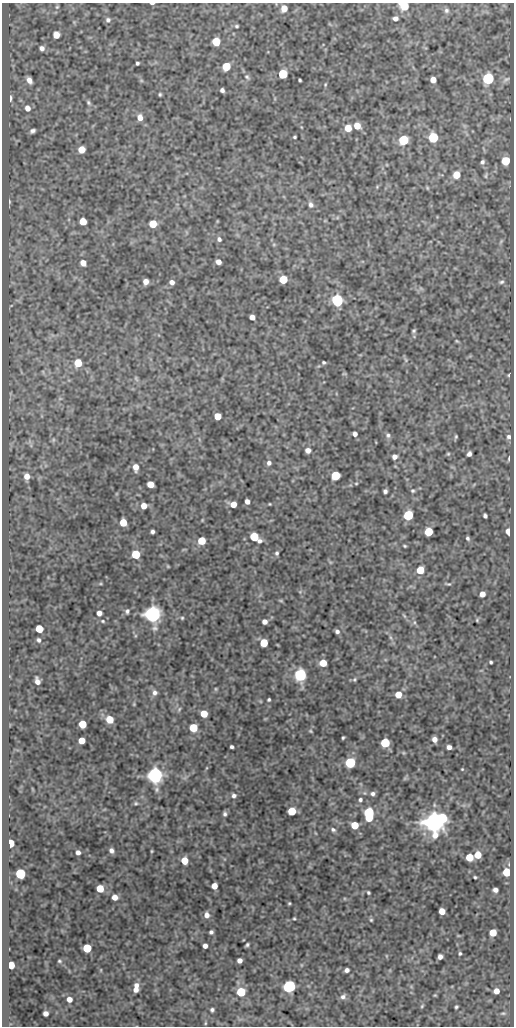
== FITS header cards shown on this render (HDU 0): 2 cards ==
NAXIS1  =                  512
NAXIS2  =                 1024

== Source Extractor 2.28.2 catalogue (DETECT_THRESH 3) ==
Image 512 x 1024 px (HDU 0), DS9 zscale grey, 1 PNG px = 1 image px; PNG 516 x 1028 px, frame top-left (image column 1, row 1024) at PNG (2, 3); no overlay
Background 50.7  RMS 0.54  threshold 1.62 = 3 sigma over >= 5 px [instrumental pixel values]
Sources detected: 201; all 201 listed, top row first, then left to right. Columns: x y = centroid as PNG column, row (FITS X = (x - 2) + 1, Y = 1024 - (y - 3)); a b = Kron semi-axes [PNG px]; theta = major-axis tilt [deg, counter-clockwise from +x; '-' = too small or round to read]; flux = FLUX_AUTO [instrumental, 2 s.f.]
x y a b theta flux
152 3 4 2 - 81
404 6 7 5 -39 1500
57 7 6 5 - 53
284 8 5 5 - 480
446 10 8 7 - 140
395 18 6 5 - 150
108 20 6 6 - 91
237 26 5 4 - 56
56 35 5 5 - 430
216 42 5 5 - 1400
42 48 7 6 - 150
137 63 3 3 - 60
226 66 5 5 - 1400
283 74 5 5 - 2500
247 77 9 6 -45 93
488 79 6 5 - 5500
506 79 11 6 33 120
29 80 7 5 -58 220
300 80 3 3 - 46
433 80 5 5 - 360
325 84 5 4 - 37
222 90 4 4 - 100
160 94 4 3 - 47
10 98 7 4 89 150
88 103 7 5 -53 66
27 108 7 6 - 240
140 117 6 5 - 280
357 126 5 5 - 500
348 128 5 5 - 620
32 131 5 4 - 100
294 137 3 3 - 48
433 137 6 5 - 3200
403 140 6 5 - 2700
81 150 5 5 - 630
505 161 5 5 - 1700
482 162 5 5 - 88
456 175 5 5 - 810
486 175 9 5 69 72
427 188 6 4 -61 38
9 201 7 3 -89 52
311 205 8 6 -67 130
83 221 5 5 - 700
153 224 5 5 - 930
219 239 6 5 - 94
501 241 8 4 55 59
218 262 5 4 - 220
83 263 5 5 - 300
283 280 5 5 - 1200
146 282 5 4 - 270
172 282 5 4 - 170
501 282 8 5 11 84
421 289 7 4 -19 66
337 300 6 5 - 6000
252 317 5 4 - 250
414 331 4 3 - 51
457 341 5 4 - 38
406 360 6 5 - 60
324 362 4 4 - 52
78 363 5 5 - 950
344 374 6 3 0 32
508 375 4 4 - 43
136 379 9 5 -63 76
60 399 6 4 19 49
217 416 5 5 - 580
355 434 4 4 - 140
388 435 6 6 - 93
456 437 5 3 - 53
509 437 6 6 - 98
53 440 6 4 47 55
308 450 5 5 - 200
448 454 5 4 - 47
469 454 5 4 - 120
394 457 5 4 - 160
509 458 5 3 - 57
269 463 6 5 - 120
136 467 7 5 -84 300
336 475 6 5 - 1800
27 476 6 5 - 280
356 483 5 3 - 33
150 484 5 5 - 470
385 491 4 4 - 91
413 491 5 5 - 57
247 502 4 4 - 190
233 504 6 5 - 370
270 504 3 3 - 32
144 506 5 5 - 320
408 515 6 5 - 2800
485 516 5 4 - 78
123 522 5 5 - 810
508 531 6 4 -82 250
152 532 4 4 - 90
428 532 5 5 - 1400
254 537 7 5 -37 1800
468 538 4 3 - 64
202 541 5 5 - 1000
405 546 4 3 - 43
277 553 5 4 - 73
136 554 5 5 - 1600
168 566 4 3 - 36
420 570 5 5 - 950
100 584 5 3 - 38
448 584 7 3 -12 51
482 594 5 5 - 290
281 600 6 3 -9 37
127 611 6 5 - 87
99 613 5 5 - 180
153 614 6 6 - 27000
404 616 8 3 -45 55
182 618 4 4 - 45
477 620 5 4 - 40
103 621 5 4 - 42
265 622 5 4 - 180
414 622 6 4 -72 56
39 629 5 5 - 910
337 631 5 4 - 97
390 637 8 4 -71 78
38 640 4 3 - 74
264 643 5 5 - 1100
491 662 3 3 - 50
323 663 5 5 - 730
300 675 6 6 - 7700
354 679 6 5 - 56
37 681 6 4 -70 200
216 689 5 4 - 39
155 693 8 7 - 150
398 695 5 5 - 520
269 699 3 3 - 51
134 704 5 3 - 33
179 709 7 4 46 58
204 714 5 5 - 700
109 719 6 5 - 720
82 724 5 5 - 1000
193 728 5 5 - 1400
310 731 5 3 - 38
343 738 4 2 - 45
434 739 5 4 - 200
81 741 5 5 - 580
385 743 5 5 - 2200
231 747 4 3 - 70
449 747 5 4 - 160
350 763 6 5 - 3900
462 769 3 3 - 29
155 775 6 6 - 21000
405 778 6 5 - 51
157 789 7 6 - 90
373 794 5 5 - 96
234 796 6 6 - 110
360 800 4 4 - 69
136 803 6 4 -1 60
292 811 5 5 - 1300
369 813 9 5 -89 4500
225 814 6 5 - 90
442 818 6 5 - 2600
434 822 7 6 - 45000
355 825 5 5 - 930
333 830 7 5 -23 80
11 843 5 4 - 1100
111 851 5 4 - 120
152 851 3 3 - 32
78 852 4 4 - 130
478 855 5 5 - 610
469 857 5 5 - 800
184 861 5 5 - 610
506 872 5 5 - 1200
20 874 6 5 - 3400
475 877 3 3 - 43
214 886 5 5 - 390
100 889 5 5 - 880
495 890 5 4 - 130
368 892 3 3 - 50
115 897 5 5 - 290
289 903 3 2 - 39
442 911 5 5 - 430
207 915 6 5 - 230
294 918 3 2 - 37
371 920 4 4 - 45
211 932 4 4 - 83
493 933 5 5 - 610
247 945 4 3 - 62
205 946 4 4 - 170
87 948 5 5 - 1500
460 953 4 3 - 53
440 957 5 4 - 150
239 960 5 4 - 180
59 961 6 4 -16 49
11 965 5 5 - 830
347 970 4 4 - 120
136 985 6 5 - 150
289 986 6 6 - 7200
136 990 5 5 - 190
496 991 5 5 - 250
241 992 5 5 - 1900
435 995 4 3 - 33
343 997 7 6 - 120
69 999 5 5 - 240
422 1006 5 3 - 40
456 1007 4 3 - 53
212 1010 4 4 - 73
503 1013 8 4 0 66
46 1014 5 5 - 180
205 1023 5 3 - 35
At the frame edge (FLAGS 8, measured only in part): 2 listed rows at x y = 152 3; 404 6